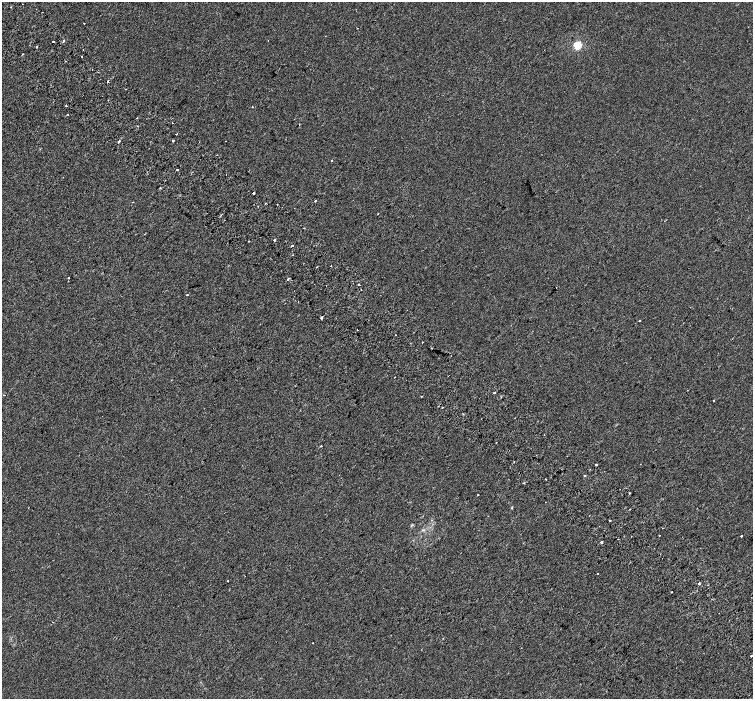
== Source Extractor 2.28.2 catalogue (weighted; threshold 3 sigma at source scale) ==
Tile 11 of 4 x 4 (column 3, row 3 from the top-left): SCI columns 3074-4575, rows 1717-3109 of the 6139 x 6154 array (HDU 1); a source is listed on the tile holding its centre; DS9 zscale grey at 2 x 2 block average (1 PNG px = mean of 2 x 2 image px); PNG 755 x 701 px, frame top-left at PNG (2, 2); no overlay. Shown black and unused: <1% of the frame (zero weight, under 2 of 3 exposures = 4% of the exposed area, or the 3 px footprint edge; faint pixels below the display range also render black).
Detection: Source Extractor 2.28.2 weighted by HDU 2 'WHT'; one run over the whole footprint, this tile lists its part. Background 0.00116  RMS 0.0055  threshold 0.0246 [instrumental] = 3 sigma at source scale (4.5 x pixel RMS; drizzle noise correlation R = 1.50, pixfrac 1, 0.0396/0.0396 arcsec/px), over >= 5 px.
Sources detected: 73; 5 cosmic-ray / hot-pixel residue — not listed; the other 68 listed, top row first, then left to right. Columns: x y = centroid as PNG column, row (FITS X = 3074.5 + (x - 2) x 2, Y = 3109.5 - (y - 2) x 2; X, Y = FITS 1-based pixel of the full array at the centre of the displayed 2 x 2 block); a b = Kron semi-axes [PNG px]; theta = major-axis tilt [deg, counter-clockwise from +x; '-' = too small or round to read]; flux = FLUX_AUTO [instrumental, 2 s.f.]
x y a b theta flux
11 7 2 2 - 3.2
84 23 2 2 - 0.98
357 28 2 2 - 0.4
268 40 2 2 - 0.41
53 41 2 2 - 9.6
64 41 2 2 - 25
577 45 3 3 - 90
37 47 2 2 - 3.5
83 50 2 2 - 0.56
22 54 2 2 - 1.4
81 56 2 2 - 1.5
108 81 2 2 - 2.8
66 106 2 2 - 2.9
252 107 2 2 - 3.9
68 114 2 2 - 1.2
172 123 2 2 - 2.3
299 124 2 2 - 0.84
137 126 2 2 - 0.82
175 134 2 2 - 1.4
119 141 2 2 - 4.7
173 141 2 2 - 2.1
226 141 2 2 - 0.37
331 160 2 2 - 1.8
177 169 2 2 - 4
160 188 3 2 - 0.62
253 193 2 2 - 36
315 201 2 2 - 1.5
378 214 2 2 - 0.88
304 228 2 2 - 1.1
274 240 2 2 - 7.2
249 241 2 2 - 0.81
292 245 3 2 - 1.4
331 266 2 2 - 2.3
68 278 2 2 - 4.4
288 279 2 2 - 6.2
359 284 2 2 - 3.2
326 285 2 2 - 1.4
556 288 2 2 - 0.54
361 289 2 2 - 1.4
187 295 2 2 - 1.1
321 317 3 2 - 13
640 320 2 2 - 1.1
357 330 2 2 - 3.8
395 335 2 2 - 0.53
422 342 2 2 - 2.3
431 348 2 2 - 5.3
494 392 2 2 - 4.6
421 396 3 2 - 0.58
714 400 2 2 - 2.3
321 446 2 2 - 0.82
596 464 2 2 - 1.3
584 475 2 2 - 2.4
546 479 2 2 - 0.57
629 493 2 2 - 1.6
478 495 2 2 - 0.66
512 507 3 2 - 0.77
610 521 2 2 - 6.9
662 528 2 2 - 0.91
659 535 2 2 - 3.8
741 536 2 2 - 1.5
601 542 2 2 - 17
598 574 2 2 - 1.9
227 581 2 2 - 2.2
699 584 2 2 - 9.8
672 592 2 2 - 1.6
52 622 2 2 - 0.92
312 643 2 2 - 0.9
751 656 2 2 - 2.4
Diffuse or blended objects may show on this block-average render without a row.